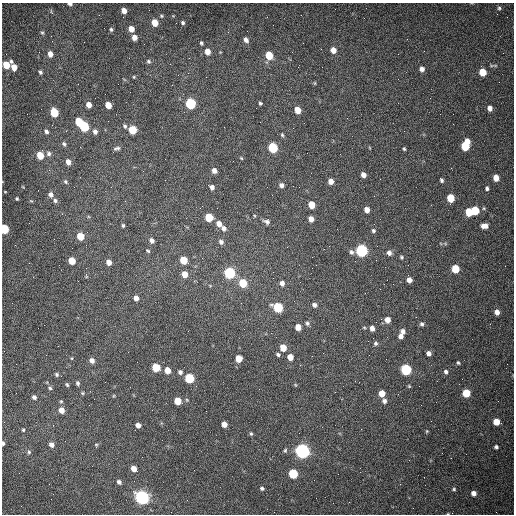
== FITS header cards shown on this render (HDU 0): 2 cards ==
NAXIS1  =                  512 /fastest changing axis
NAXIS2  =                  512 /next to fastest changing axis

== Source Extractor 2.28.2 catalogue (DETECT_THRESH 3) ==
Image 512 x 512 px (HDU 0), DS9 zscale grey, 1 PNG px = 1 image px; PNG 516 x 516 px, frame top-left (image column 1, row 512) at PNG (2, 3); no overlay
Background 1510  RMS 23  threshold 68.4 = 3 sigma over >= 5 px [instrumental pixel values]
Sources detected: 164; all 164 listed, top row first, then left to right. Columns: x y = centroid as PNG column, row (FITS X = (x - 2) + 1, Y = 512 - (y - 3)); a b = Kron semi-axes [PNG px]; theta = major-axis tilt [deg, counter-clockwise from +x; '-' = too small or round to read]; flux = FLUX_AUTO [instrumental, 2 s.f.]
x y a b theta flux
70 4 5 3 - 3600
499 8 5 5 - 2600
124 10 5 4 - 11000
51 12 8 2 -69 1600
161 16 5 4 - 2100
183 22 5 4 - 2900
155 23 6 5 - 23000
111 29 5 4 - 2800
131 29 5 5 - 14000
42 33 5 4 - 2200
51 36 3 2 - 1400
134 37 5 5 - 9700
246 40 6 5 - 6000
201 43 4 3 - 2400
333 50 6 5 - 12000
207 51 6 5 - 13000
50 54 6 5 - 9400
269 55 6 5 - 40000
148 61 6 5 - 2800
6 65 6 5 - 35000
495 65 6 4 1 2100
491 66 6 3 19 1900
14 67 6 5 - 15000
422 69 5 5 - 6800
40 72 4 4 - 3100
482 72 5 5 - 33000
134 77 4 3 - 1500
315 83 5 3 - 1400
190 103 6 5 - 150000
260 103 4 3 - 2200
89 105 5 5 - 11000
108 105 5 5 - 22000
490 108 5 5 - 8500
298 110 5 5 - 20000
54 112 6 5 - 65000
79 122 6 5 - 45000
84 126 6 5 - 110000
125 126 5 4 - 3100
293 128 2 2 - 700
132 130 6 5 - 50000
46 131 6 4 -48 4000
95 131 6 5 - 6300
282 135 5 4 - 2100
64 144 7 5 -55 3500
465 145 9 5 69 69000
117 148 9 5 14 3800
273 148 6 5 - 110000
404 149 4 3 - 2100
49 154 7 6 - 4300
40 155 5 5 - 33000
241 158 5 3 - 1400
68 162 6 5 - 9600
214 171 5 4 - 8100
363 175 5 4 - 8800
496 178 5 5 - 16000
441 180 5 4 - 3200
331 181 5 5 - 11000
66 182 7 6 - 3000
281 185 5 5 - 5300
212 187 5 5 - 5200
299 187 2 2 - 850
487 188 5 4 - 3200
5 192 4 2 - 940
51 195 6 5 - 6600
450 198 6 5 - 39000
17 199 4 3 - 1900
55 200 6 5 - 3700
31 201 6 3 -18 1500
312 205 5 5 - 26000
367 210 5 4 - 10000
475 210 6 5 - 49000
469 212 6 5 - 41000
209 217 6 5 - 42000
311 219 5 4 - 11000
267 221 8 6 -24 5100
219 224 6 5 - 11000
123 225 4 3 - 2300
484 226 7 5 1 9500
224 228 6 6 - 5400
4 229 5 5 - 96000
373 231 5 5 - 2900
80 236 5 5 - 36000
152 240 6 5 - 5400
221 242 6 5 - 4700
362 250 6 6 - 280000
148 251 5 4 - 1900
351 252 7 6 - 4100
389 253 6 6 - 6200
401 257 5 5 - 2300
184 260 5 5 - 41000
72 261 5 5 - 31000
109 262 5 4 - 11000
312 268 2 2 - 640
455 269 6 5 - 43000
229 273 6 5 - 200000
185 274 5 5 - 16000
273 278 2 2 - 690
409 280 5 4 - 8600
243 283 6 5 - 51000
282 283 6 5 - 6700
136 298 5 5 - 7700
314 305 6 5 - 4900
278 307 6 5 - 110000
497 312 5 5 - 8500
381 319 2 2 - 930
387 320 5 5 - 11000
307 323 6 5 - 3400
422 324 5 5 - 3400
298 327 5 5 - 15000
372 328 5 5 - 8000
403 331 6 4 -62 5100
401 336 6 5 - 7800
376 343 6 5 - 3000
283 348 5 5 - 26000
429 353 5 4 - 6900
278 354 5 4 - 3000
290 357 5 5 - 16000
72 358 4 3 - 1200
238 359 5 5 - 21000
92 360 6 5 - 7200
458 363 5 4 - 2100
156 368 5 5 - 50000
167 370 5 5 - 17000
406 370 6 5 - 170000
180 372 5 5 - 4200
446 372 5 5 - 3800
56 374 5 5 - 2600
189 378 6 5 - 99000
78 383 6 5 - 3300
67 385 6 4 -57 2300
295 385 5 3 - 1300
409 386 4 3 - 1500
50 388 5 5 - 2600
83 393 5 4 - 1800
382 393 5 5 - 20000
466 393 5 5 - 49000
34 397 5 5 - 4400
61 401 5 4 - 2000
177 401 5 5 - 28000
384 401 7 6 - 5000
61 410 6 5 - 13000
496 422 5 5 - 26000
224 424 5 4 - 13000
138 425 5 4 - 8100
23 430 5 4 - 2000
427 431 4 4 - 1600
251 434 5 4 - 2200
3 443 5 3 - 3500
51 445 6 5 - 8400
96 445 5 4 - 1700
496 447 4 4 - 3200
285 450 6 4 85 2300
302 451 6 6 - 720000
29 452 5 5 - 2700
134 469 5 4 - 13000
293 474 6 5 - 93000
119 482 5 5 - 4400
400 484 2 2 - 820
262 488 5 4 - 3000
454 489 5 4 - 2100
474 493 5 5 - 8500
142 497 6 6 - 590000
316 498 2 2 - 3400
448 514 4 2 - 1100
At the frame edge (FLAGS 8, measured only in part): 4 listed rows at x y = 70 4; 4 229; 3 443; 448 514